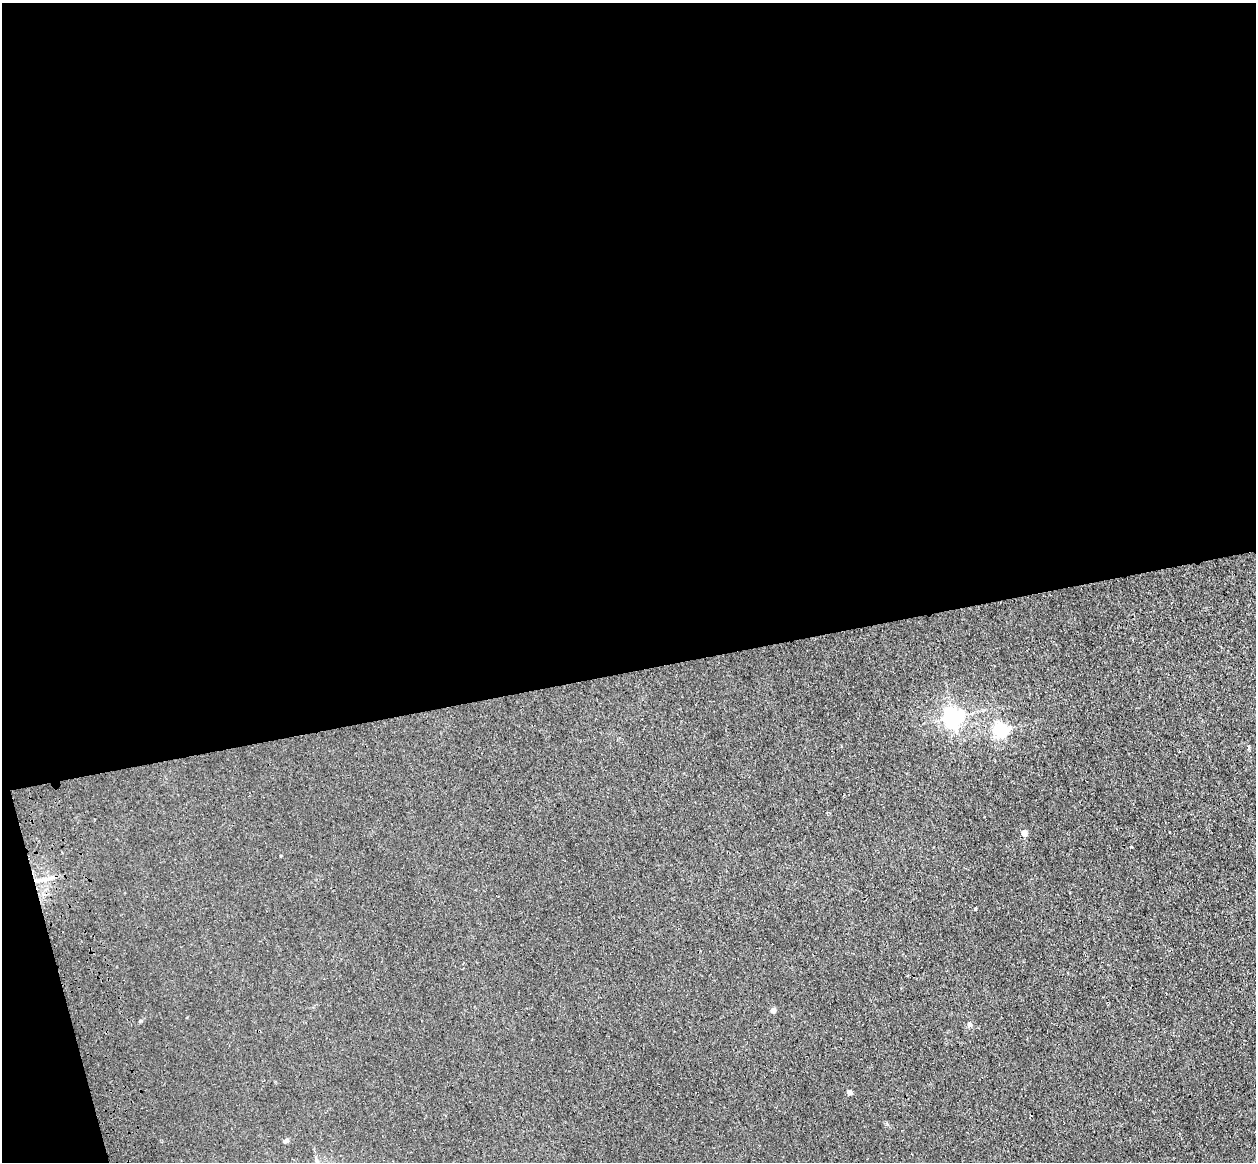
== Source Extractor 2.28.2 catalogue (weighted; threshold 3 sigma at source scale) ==
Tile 1 of 4 x 4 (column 1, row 1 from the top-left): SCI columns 114-1367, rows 3765-4924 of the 5241 x 5093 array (HDU 1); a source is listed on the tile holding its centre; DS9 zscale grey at full resolution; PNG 1258 x 1164 px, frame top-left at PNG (2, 3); no overlay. Shown black and unused: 59% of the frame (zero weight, under 3 of 4 exposures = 6% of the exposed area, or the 3 px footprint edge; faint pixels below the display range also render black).
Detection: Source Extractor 2.28.2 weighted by HDU 2 'WHT'; one run over the whole footprint, this tile lists its part. Background 0.0213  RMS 0.0051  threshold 0.0228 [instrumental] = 3 sigma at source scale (4.5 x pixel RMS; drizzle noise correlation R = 1.50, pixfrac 1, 0.05/0.05 arcsec/px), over >= 5 px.
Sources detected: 9; all 9 listed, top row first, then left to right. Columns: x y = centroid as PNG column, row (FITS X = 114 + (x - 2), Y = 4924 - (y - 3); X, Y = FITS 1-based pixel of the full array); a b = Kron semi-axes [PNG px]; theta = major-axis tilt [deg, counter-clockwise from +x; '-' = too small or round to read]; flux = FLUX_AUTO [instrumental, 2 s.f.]
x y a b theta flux
953 717 6 6 - 260
1001 730 6 6 - 98
1024 833 5 4 - 3.7
44 879 20 4 6 3.1
975 909 3 3 - 0.52
773 1010 4 4 - 3.4
969 1025 7 5 -42 1.2
849 1092 4 4 - 2.6
285 1141 8 5 36 0.93